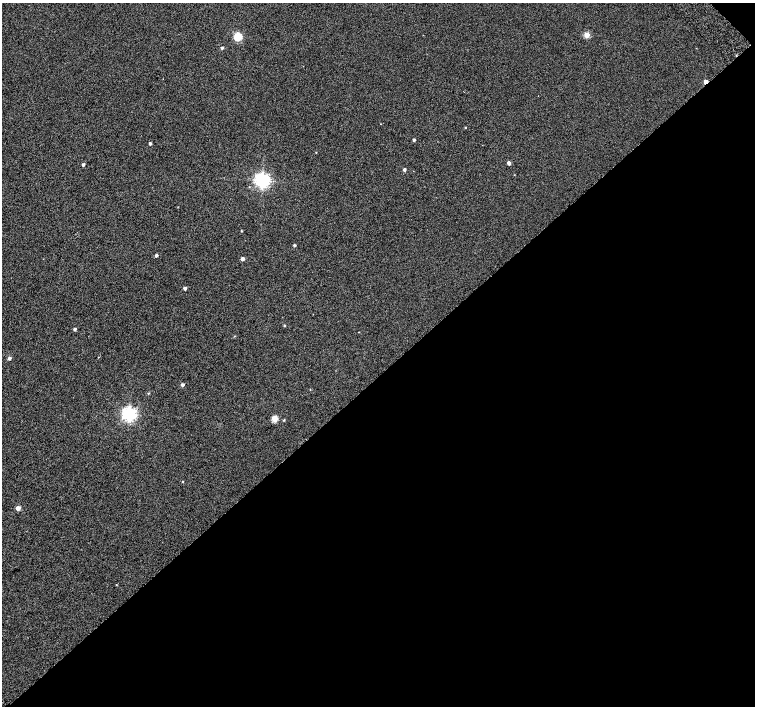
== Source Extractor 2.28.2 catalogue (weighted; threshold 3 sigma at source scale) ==
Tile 12 of 4 x 4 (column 4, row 3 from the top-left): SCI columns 4568-6073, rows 1672-3079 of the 6118 x 6093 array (HDU 1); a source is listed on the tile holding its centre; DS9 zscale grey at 2 x 2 block average (1 PNG px = mean of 2 x 2 image px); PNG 757 x 708 px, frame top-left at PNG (2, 3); no overlay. Shown black and unused: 47% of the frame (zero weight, under 2 of 3 exposures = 3% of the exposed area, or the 3 px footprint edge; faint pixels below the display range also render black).
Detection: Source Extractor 2.28.2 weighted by HDU 2 'WHT'; one run over the whole footprint, this tile lists its part. Background 0.0626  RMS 0.052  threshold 0.234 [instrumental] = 3 sigma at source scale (4.5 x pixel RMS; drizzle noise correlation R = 1.50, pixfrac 1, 0.0396/0.0396 arcsec/px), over >= 5 px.
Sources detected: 31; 1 cosmic-ray / hot-pixel residue — not listed; the other 30 listed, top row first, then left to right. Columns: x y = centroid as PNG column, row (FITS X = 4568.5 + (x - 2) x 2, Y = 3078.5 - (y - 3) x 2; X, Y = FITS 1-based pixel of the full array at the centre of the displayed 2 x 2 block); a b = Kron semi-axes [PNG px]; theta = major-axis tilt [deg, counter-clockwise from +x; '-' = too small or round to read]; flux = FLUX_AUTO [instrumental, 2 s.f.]
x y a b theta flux
587 35 3 3 - 250
238 37 3 3 - 670
222 48 3 3 - 18
705 82 3 2 - 140
465 127 2 2 - 7.5
414 140 2 2 - 21
150 143 2 2 - 25
316 152 2 2 - 5.3
509 163 3 2 - 57
83 165 3 2 - 27
404 169 3 3 - 28
262 180 4 4 - 3900
241 231 2 2 - 8.2
294 245 3 2 - 16
156 255 2 2 - 28
243 259 3 2 - 63
185 288 2 2 - 38
284 325 3 2 - 11
75 329 3 2 - 26
359 332 2 2 - 4.2
235 336 2 2 - 5.8
9 358 3 3 - 32
182 385 3 2 - 31
148 393 3 2 - 8.7
129 414 4 4 - 3300
275 418 3 3 - 330
284 420 3 3 - 9.1
183 481 2 2 - 5.7
18 508 3 3 - 100
116 585 3 2 - 4.8
Overlapping masked pixels (flux is a lower limit): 1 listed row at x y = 705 82